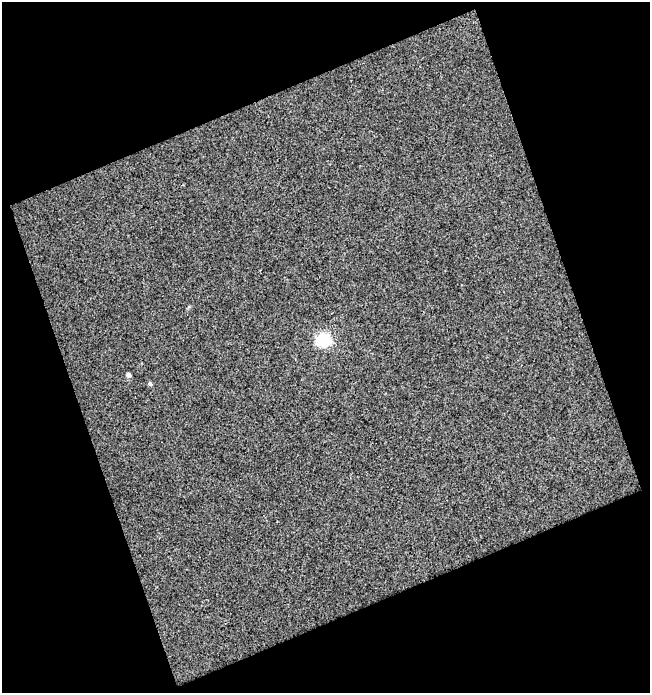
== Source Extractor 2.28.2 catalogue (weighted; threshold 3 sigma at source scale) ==
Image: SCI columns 14-661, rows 1-691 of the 675 x 691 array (HDU 1 of 3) = the unmasked area's bounding box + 8 px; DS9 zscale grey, full resolution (1 PNG px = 1 image px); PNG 652 x 695 px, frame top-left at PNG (2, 2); no overlay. Shown black and unused: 43% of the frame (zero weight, under 3 of 4 exposures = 2% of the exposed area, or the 3 px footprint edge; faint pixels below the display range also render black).
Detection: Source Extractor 2.28.2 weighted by HDU 2 'WHT'. Background 0.0196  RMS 0.014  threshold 0.0625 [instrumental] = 3 sigma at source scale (4.5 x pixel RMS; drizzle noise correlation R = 1.50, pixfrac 1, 0.0396/0.0396 arcsec/px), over >= 5 px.
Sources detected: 3; all 3 listed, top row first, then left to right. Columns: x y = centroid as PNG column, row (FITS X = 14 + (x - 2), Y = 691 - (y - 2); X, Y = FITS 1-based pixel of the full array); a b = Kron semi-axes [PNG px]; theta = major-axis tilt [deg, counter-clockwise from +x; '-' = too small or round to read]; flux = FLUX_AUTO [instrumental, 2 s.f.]
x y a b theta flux
323 340 6 6 - 220
129 375 5 4 - 4.7
150 384 5 4 - 2.4